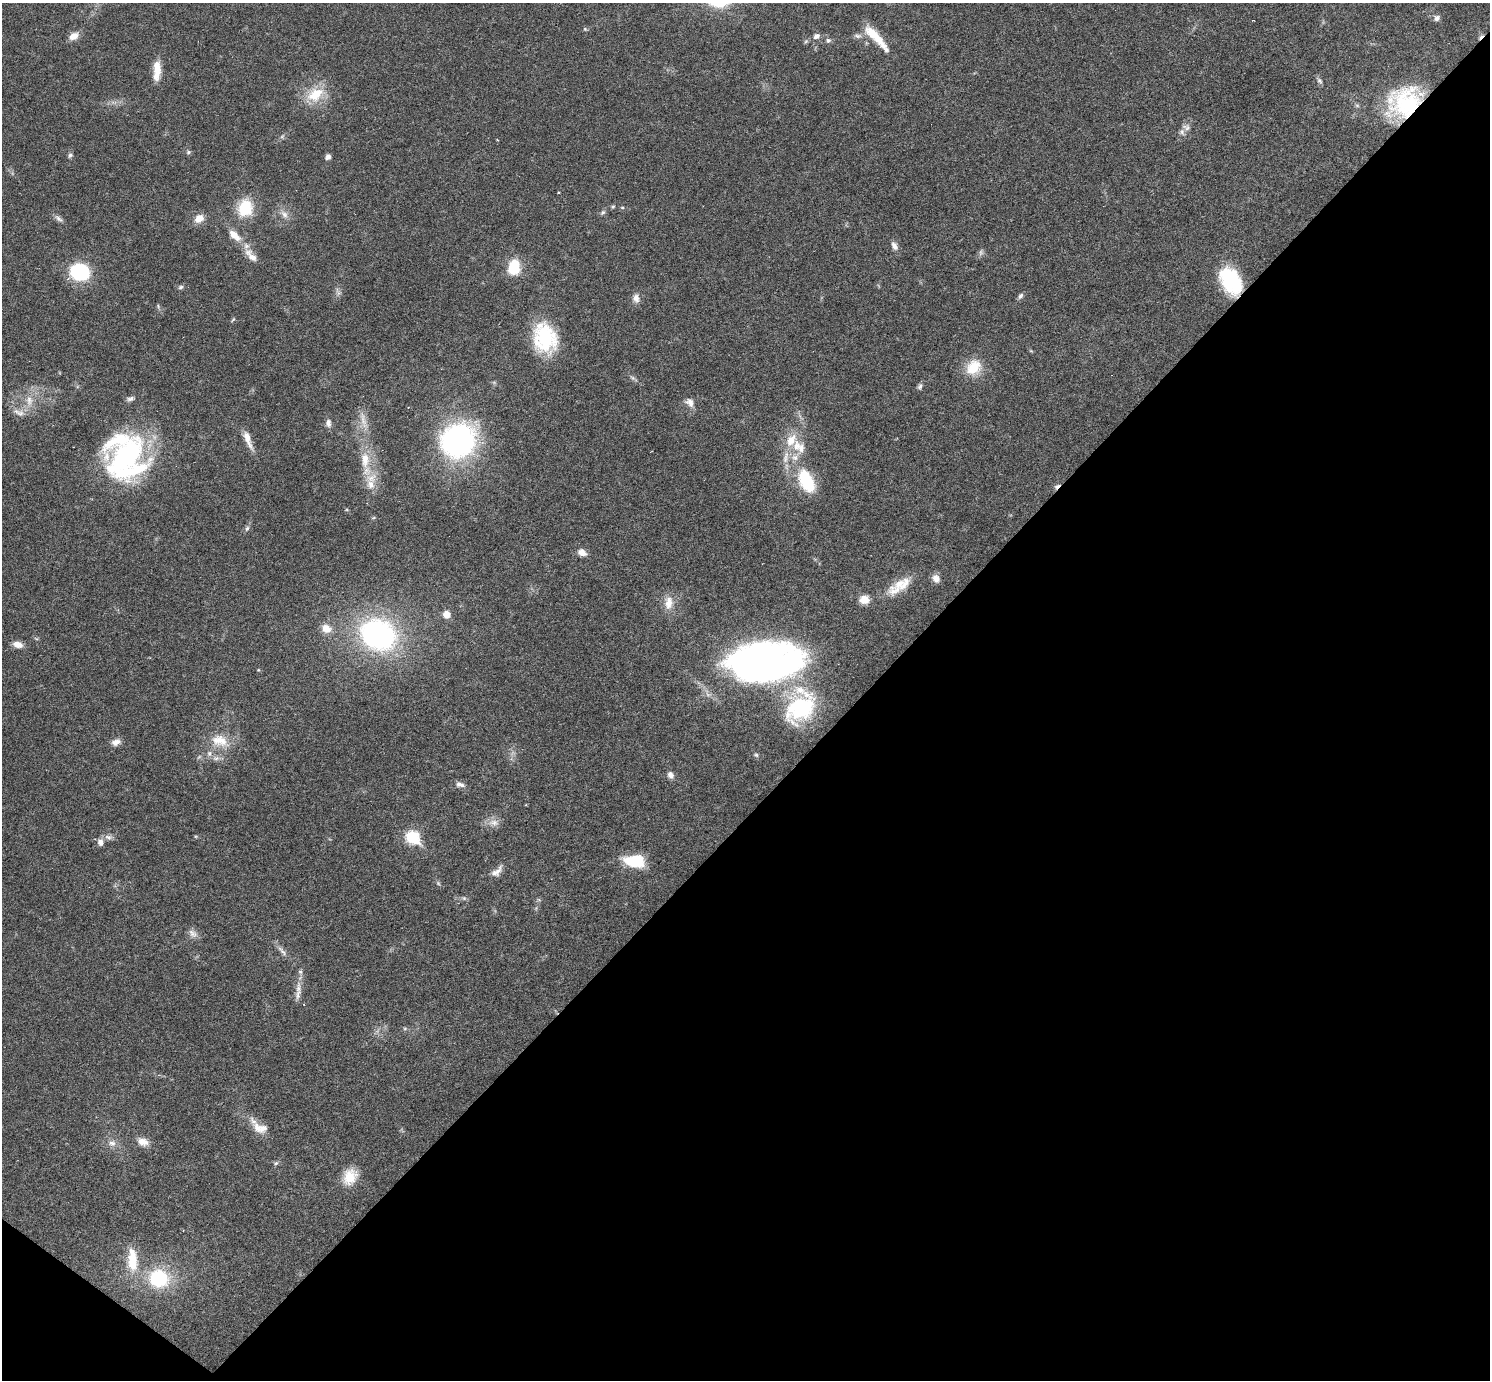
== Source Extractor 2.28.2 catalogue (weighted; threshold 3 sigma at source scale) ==
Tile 15 of 4 x 4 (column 3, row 4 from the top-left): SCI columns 2978-4465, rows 294-1671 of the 5953 x 5957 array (HDU 1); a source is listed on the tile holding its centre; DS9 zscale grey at full resolution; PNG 1492 x 1382 px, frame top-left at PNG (2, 3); no overlay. Shown black and unused: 43% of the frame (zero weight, under 3 of 6 exposures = <1% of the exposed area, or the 3 px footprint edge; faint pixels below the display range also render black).
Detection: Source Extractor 2.28.2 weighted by HDU 2 'WHT'; one run over the whole footprint, this tile lists its part. Background 0.0199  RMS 0.0021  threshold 0.00846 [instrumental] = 3 sigma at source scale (4.09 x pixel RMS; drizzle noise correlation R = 1.36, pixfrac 0.8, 0.05/0.05 arcsec/px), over >= 5 px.
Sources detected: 113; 1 too faint to see at this stretch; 2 inside a brighter object's white glare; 3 cosmic-ray / hot-pixel residue — not listed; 13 inside a brighter listed object's ellipse — not listed separately; the other 94 listed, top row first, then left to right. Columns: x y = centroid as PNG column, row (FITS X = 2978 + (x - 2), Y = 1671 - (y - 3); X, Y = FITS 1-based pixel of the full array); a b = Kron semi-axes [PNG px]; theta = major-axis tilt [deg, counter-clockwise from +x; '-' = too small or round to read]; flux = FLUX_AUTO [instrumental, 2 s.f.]
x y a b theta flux
1437 18 8 7 - 0.75
585 29 6 4 -45 0.24
74 36 12 8 29 1.7
816 36 8 6 17 0.9
858 36 12 6 -4 0.75
876 37 41 9 -47 5
828 40 7 6 - 0.52
806 41 6 5 - 0.31
157 70 25 9 86 3
1320 81 10 6 -57 0.55
315 94 26 18 30 5.8
1404 102 44 34 32 19
1186 127 12 9 -11 1
282 136 7 5 32 0.39
188 152 7 5 16 0.38
70 155 7 6 - 0.44
328 157 6 5 - 0.71
559 192 3 2 - 0.17
613 206 6 4 61 0.26
622 207 6 4 -1 0.22
245 208 16 12 70 8.3
602 212 8 6 44 0.47
284 214 13 8 -53 1.3
199 218 10 9 - 2
59 219 14 6 -37 0.76
234 235 19 9 -43 2.6
894 246 13 7 -62 1
251 255 24 9 -50 2.2
514 267 14 10 76 7.3
79 272 15 13 2 18
1231 281 30 19 -60 13
181 287 7 5 5 0.43
338 293 9 7 -38 0.64
1020 296 8 6 50 0.55
636 298 12 8 -80 1.2
158 306 7 4 -48 0.3
233 319 7 4 56 0.25
545 338 31 23 -76 16
1031 351 6 4 -18 0.2
973 367 19 15 45 5.4
633 378 13 4 -36 0.56
920 386 9 6 70 0.53
130 399 12 6 16 0.65
29 401 18 10 -87 2.7
690 402 14 10 -47 1.3
19 412 18 8 -23 1.5
363 420 30 8 -75 2.5
328 423 11 7 -80 0.92
248 440 27 7 -69 2.2
791 440 19 14 53 4
458 441 29 25 39 53
127 456 53 34 41 29
795 457 16 10 34 2.3
365 460 26 12 -88 4.5
806 481 26 15 -63 10
371 484 16 12 -64 2.4
373 518 6 4 19 0.22
247 528 8 6 71 0.47
582 552 11 8 -25 1.4
936 578 10 8 -57 1.4
900 584 35 11 27 3.7
864 599 12 10 2 2.1
669 603 20 12 87 2.5
446 614 8 8 - 1.7
326 628 11 9 -21 2.4
378 635 34 28 -27 45
18 644 10 7 -12 1.8
764 662 69 35 4 110
799 703 54 34 35 18
220 741 27 16 -18 4.6
116 742 12 8 19 1.3
756 755 7 5 -15 0.37
216 758 11 7 0 0.94
670 775 9 7 -59 0.98
460 784 13 7 -12 0.9
493 823 16 10 -3 1.6
108 837 11 7 -10 0.84
412 838 8 6 -38 21
100 842 9 7 -79 1.1
635 861 22 12 -6 7.4
497 872 20 9 44 1.5
438 883 7 4 -46 0.33
464 898 6 5 - 0.37
193 934 14 9 -40 1.2
282 951 20 6 -48 1.1
298 989 21 8 87 1.8
405 1028 6 4 0 0.3
257 1128 17 12 -59 2.2
143 1142 15 10 -20 1.9
112 1143 12 9 6 1.3
276 1163 7 5 16 0.42
350 1177 21 16 63 4.2
132 1260 35 13 -87 5.4
159 1278 18 16 -17 14
Overlapping masked pixels (flux is a lower limit): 2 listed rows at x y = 1404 102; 1231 281